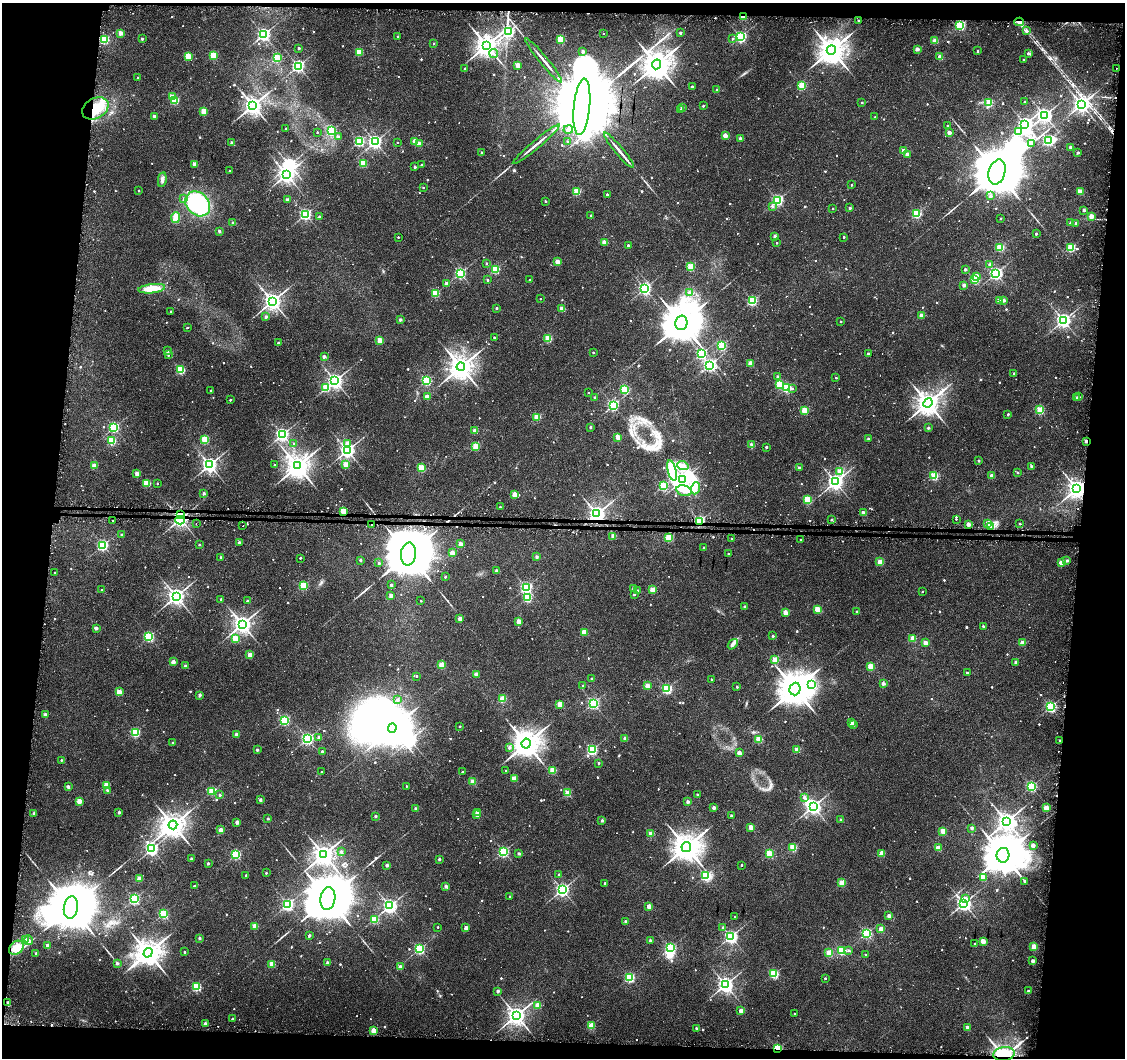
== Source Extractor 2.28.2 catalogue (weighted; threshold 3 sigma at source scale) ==
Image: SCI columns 121-4612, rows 1365-5587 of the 4662 x 5899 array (HDU 1 of 3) = the unmasked area's bounding box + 8 px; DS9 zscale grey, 4 x 4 block average (1 PNG px = mean of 4 x 4 image px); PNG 1127 x 1060 px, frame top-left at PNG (2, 3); each listed source drawn as its Kron ellipse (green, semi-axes under 4 px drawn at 4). Shown black and unused: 12% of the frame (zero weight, under 2 of 3 exposures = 3% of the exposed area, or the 3 px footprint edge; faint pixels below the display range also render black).
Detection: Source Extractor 2.28.2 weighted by HDU 2 'WHT'. Background 0.0177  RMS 0.0033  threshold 0.0147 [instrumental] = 3 sigma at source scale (4.5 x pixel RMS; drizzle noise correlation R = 1.50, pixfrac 1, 0.0396/0.0396 arcsec/px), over >= 5 px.
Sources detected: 1081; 6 too faint to see at this stretch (4 x 4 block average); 20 inside a brighter object's white glare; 25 cosmic-ray / hot-pixel residue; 8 long thin detections or spike segments (spike, bleed or trail) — neither listed nor drawn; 7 coinciding with a brighter row at this scale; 8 inside a brighter listed object's ellipse — not listed separately; of the other 1007, all 500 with FLUX_AUTO >= 3.22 (the completeness limit of this list) listed and drawn (507 fainter detections not listed), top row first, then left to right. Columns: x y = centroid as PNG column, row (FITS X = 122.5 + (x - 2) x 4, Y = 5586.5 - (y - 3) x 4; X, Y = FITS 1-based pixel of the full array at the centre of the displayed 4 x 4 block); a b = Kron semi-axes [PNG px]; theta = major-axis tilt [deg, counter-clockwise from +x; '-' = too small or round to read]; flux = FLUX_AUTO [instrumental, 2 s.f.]
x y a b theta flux
743 16 2 2 - 65
858 21 2 2 - 10
1019 22 5 3 - 8.4
960 25 2 2 - 270
509 31 2 2 - 360
1026 31 2 2 - 5.2
120 33 2 2 - 32
680 33 2 2 - 9.2
603 34 2 2 - 3.8
264 35 3 2 - 570
398 36 2 2 - 4.5
740 37 2 2 - 380
142 39 2 2 - 7.7
560 39 2 2 - 110
732 39 2 2 - 3.4
104 40 2 2 - 190
935 41 2 2 - 48
434 43 2 2 - 7.2
486 45 4 3 - 2300
299 48 2 2 - 7
917 49 2 2 - 25
831 50 5 4 - 3500
583 51 2 2 - 13
978 51 2 2 - 3.4
359 52 2 2 - 97
1028 53 2 2 - 12
494 54 4 2 - 3.2
213 55 2 2 - 100
188 56 2 2 - 95
940 57 2 2 - 47
277 58 2 2 - 180
543 60 28 2 -50 15
1024 60 2 2 - 5.3
657 64 5 4 - 4200
518 65 2 2 - 40
298 66 2 2 - 530
1116 68 2 2 - 6
465 69 2 2 - 7.4
137 77 2 2 - 4
692 86 2 2 - 10
802 86 2 2 - 130
717 90 2 2 - 7.3
172 97 2 2 - 41
175 100 2 2 - 130
862 102 2 2 - 4.3
1025 102 2 2 - 6.6
989 103 2 2 - 100
1081 104 3 3 - 1000
253 105 3 3 - 1500
703 106 2 2 - 5.5
582 107 28 8 84 63000
95 108 14 10 30 56
682 108 2 2 - 12
680 110 2 2 - 4.6
204 111 2 2 - 84
1044 115 3 2 - 780
154 116 2 2 - 11
875 117 2 2 - 3.4
1025 124 3 3 - 780
948 126 2 2 - 3.3
286 129 2 2 - 4.8
568 129 4 3 - 12
331 131 2 2 - 220
1018 131 2 2 - 25
317 132 2 2 - 3.4
949 133 2 2 - 25
725 136 2 2 - 37
338 137 2 2 - 14
740 138 2 2 - 7.9
1048 140 3 2 - 340
359 141 2 2 - 260
414 141 2 2 - 37
375 142 2 2 - 620
568 142 2 2 - 6.2
232 143 2 2 - 17
398 143 2 2 - 3.5
1031 143 2 2 - 14
419 144 2 2 - 31
536 144 30 2 40 17
1070 147 2 2 - 15
619 150 23 2 -50 15
904 151 2 2 - 41
481 152 2 2 - 3.8
1078 153 2 2 - 7.4
907 155 2 2 - 28
363 163 2 2 - 110
195 164 2 2 - 28
421 165 2 2 - 5.6
415 167 2 2 - 5.3
229 171 2 2 - 6.2
997 172 12 8 75 23000
286 174 3 3 - 1000
162 180 7 3 80 7.5
851 185 2 2 - 3.5
423 187 2 2 - 4.5
139 191 2 2 - 3.6
577 191 2 2 - 110
1080 192 2 2 - 63
607 194 2 2 - 4.2
990 196 3 3 - 4.3
184 199 2 2 - 4
287 200 2 2 - 19
777 200 2 2 - 370
545 201 2 2 - 5
198 204 14 11 -46 140
772 206 2 2 - 11
850 208 2 2 - 8.6
833 209 2 2 - 3.5
1084 210 2 2 - 13
305 214 2 2 - 410
917 214 2 2 - 180
591 215 2 2 - 4.3
1091 216 2 2 - 37
319 217 2 2 - 4.1
176 218 5 4 - 19
1001 218 2 2 - 4.2
233 223 2 2 - 13
1070 223 2 2 - 11
1076 223 2 2 - 3.8
219 231 2 2 - 11
1036 234 2 2 - 7.5
775 236 2 2 - 17
398 237 2 2 - 3.6
844 237 2 2 - 4.4
604 242 2 2 - 26
777 243 2 2 - 3.6
628 245 2 2 - 5.2
1000 247 2 2 - 120
1071 248 2 2 - 160
557 262 2 2 - 37
486 263 2 2 - 3.5
990 264 2 2 - 4.4
690 267 2 2 - 120
495 269 2 2 - 170
965 269 2 2 - 11
460 273 2 2 - 320
996 273 2 2 - 510
976 276 2 2 - 39
487 280 2 2 - 6.3
530 280 2 2 - 3.3
975 280 2 2 - 120
446 284 2 2 - 21
964 285 2 2 - 19
644 288 2 2 - 510
152 289 13 4 6 41
689 292 2 2 - 5.5
435 293 2 2 - 130
540 299 2 2 - 3.7
1000 300 2 2 - 48
1004 300 2 2 - 14
272 301 3 3 - 1300
752 301 2 2 - 220
497 308 2 2 - 9
562 309 2 2 - 52
171 312 2 2 - 5.8
921 316 2 2 - 37
266 317 2 2 - 15
400 320 2 2 - 12
1063 320 3 2 - 740
841 322 2 2 - 4.7
681 323 7 6 - 9400
187 328 2 2 - 4
494 337 2 2 - 4
548 338 2 2 - 120
380 340 2 2 - 65
278 343 2 2 - 7.7
722 345 2 2 - 180
167 351 2 2 - 16
593 352 2 2 - 3.8
701 354 2 2 - 270
868 354 2 2 - 9.6
168 355 2 2 - 3.6
324 357 2 2 - 21
750 363 2 2 - 51
710 365 2 2 - 510
461 367 4 4 - 2800
181 370 2 2 - 150
1014 373 2 2 - 8.4
777 376 2 2 - 9.5
836 378 2 2 - 4.1
335 381 3 3 - 850
426 381 2 2 - 260
780 384 2 2 - 140
326 388 2 2 - 110
787 388 2 2 - 190
792 388 2 2 - 3.3
211 390 2 2 - 4.7
624 390 2 2 - 140
588 392 2 2 - 3.3
427 397 2 2 - 37
1079 397 2 2 - 6.2
595 398 2 2 - 10
1077 398 2 2 - 12
230 400 2 2 - 3.9
928 403 5 3 - 2500
613 405 2 2 - 360
804 410 2 2 - 99
1040 410 2 2 - 140
1008 414 2 2 - 5.3
537 417 2 2 - 97
114 427 2 2 - 280
590 427 2 2 - 8.6
928 428 2 2 - 9.4
475 431 2 2 - 37
282 435 2 2 - 580
618 437 2 2 - 50
868 438 2 2 - 9.9
205 440 2 2 - 140
112 441 2 2 - 140
1086 441 2 2 - 19
347 443 2 2 - 22
294 444 2 2 - 5.7
752 445 4 3 - 4.1
476 446 2 2 - 74
766 447 2 2 - 8.3
347 450 3 3 - 840
979 461 2 2 - 8
345 464 2 2 - 41
210 465 3 3 - 900
274 465 2 2 - 5.5
94 466 2 2 - 37
297 466 4 4 - 2700
683 466 6 3 -20 7.8
1031 466 2 2 - 11
421 468 2 2 - 120
799 468 2 2 - 12
672 471 10 3 -75 18
840 472 2 2 - 76
1018 472 2 2 - 6.8
137 474 2 2 - 31
934 476 2 2 - 160
992 476 2 2 - 36
683 480 3 3 - 840
835 482 3 3 - 950
147 483 2 2 - 100
157 483 2 2 - 3.7
663 486 2 2 - 160
695 488 6 4 70 11
1077 489 3 3 - 1700
684 491 8 5 -16 16
204 493 2 2 - 13
514 494 2 2 - 42
807 500 2 2 - 150
500 507 2 2 - 4
343 511 2 2 - 81
863 513 2 2 - 18
597 514 3 3 - 1200
181 515 4 3 - 6
956 519 2 2 - 3.4
180 520 5 3 - 180
832 520 2 2 - 6.7
113 521 2 2 - 6.5
699 521 2 2 - 300
196 523 2 2 - 5.7
968 524 2 2 - 28
988 524 2 2 - 54
1020 524 2 2 - 3.7
371 525 2 2 - 3.8
243 526 2 2 - 6.1
991 527 2 2 - 47
121 535 2 2 - 6.1
613 536 2 2 - 32
669 538 2 2 - 120
732 539 2 2 - 8.2
801 540 2 2 - 4.4
239 543 2 2 - 19
460 544 2 2 - 27
103 545 2 2 - 350
199 545 2 2 - 4.5
704 548 2 2 - 6.4
452 553 2 2 - 36
728 553 2 2 - 4.5
408 554 11 7 84 22000
220 557 2 2 - 5.9
537 557 2 2 - 16
300 558 2 2 - 4.3
360 560 2 2 - 11
1067 560 2 2 - 10
880 562 2 2 - 72
1061 562 2 2 - 42
379 563 2 2 - 7.3
496 571 2 2 - 16
55 573 2 2 - 4.4
445 577 2 2 - 7.8
303 585 2 2 - 160
391 585 3 2 - 3.3
526 587 2 2 - 340
633 588 2 2 - 15
102 590 2 2 - 5.3
652 590 2 2 - 72
637 591 2 2 - 9.9
922 592 2 2 - 3.6
634 594 2 2 - 6.5
391 595 2 2 - 21
176 596 3 3 - 1200
527 598 2 2 - 160
221 599 2 2 - 4.9
247 601 2 2 - 7.9
421 601 2 2 - 4.1
745 607 2 2 - 14
817 609 2 2 - 71
785 612 2 2 - 44
857 612 2 2 - 9.8
460 619 2 2 - 27
519 622 2 2 - 45
242 624 3 3 - 1400
983 626 2 2 - 6.4
96 628 2 2 - 18
584 632 2 2 - 59
773 636 2 2 - 5.9
149 637 2 2 - 300
913 638 2 2 - 68
235 639 2 2 - 97
925 643 2 2 - 37
1022 643 2 2 - 44
733 644 6 3 50 7
250 655 2 2 - 44
775 660 2 2 - 75
173 662 2 2 - 30
1016 662 2 2 - 15
442 665 2 2 - 88
185 666 2 2 - 9
871 666 2 2 - 100
967 673 2 2 - 6.4
476 674 2 2 - 34
417 676 2 2 - 4.1
592 679 2 2 - 7.7
711 679 2 2 - 3.4
883 683 2 2 - 18
811 684 4 3 - 6.5
583 686 2 2 - 4.8
647 686 2 2 - 51
737 687 2 2 - 4.7
667 689 2 2 - 240
795 689 6 5 - 7400
119 692 2 2 - 73
200 695 2 2 - 17
502 699 2 2 - 88
397 700 2 2 - 10
593 703 2 2 - 360
560 704 2 2 - 61
1050 707 2 2 - 310
45 714 2 2 - 15
284 720 2 2 - 240
852 723 2 2 - 26
853 725 2 2 - 9.7
460 726 2 2 - 4.3
392 728 4 3 - 6500
135 732 2 2 - 200
236 735 2 2 - 22
319 737 2 2 - 12
625 738 2 2 - 25
307 739 2 2 - 420
759 739 2 2 - 99
1059 741 2 2 - 5.8
173 743 2 2 - 7
526 743 5 4 - 3700
509 748 2 2 - 5
257 750 2 2 - 9
592 750 2 2 - 290
797 750 2 2 - 56
322 752 2 2 - 8.4
739 753 2 2 - 29
61 760 2 2 - 4.5
599 763 2 2 - 7.5
506 770 2 2 - 3.3
552 770 2 2 - 70
322 772 2 2 - 3.4
462 772 2 2 - 4.3
514 778 2 2 - 36
473 782 2 2 - 47
106 785 2 2 - 68
406 786 2 2 - 3.2
1031 786 2 2 - 310
68 787 2 2 - 15
107 790 2 2 - 4.7
212 791 2 2 - 140
567 793 2 2 - 73
220 795 2 2 - 7.8
697 795 2 2 - 8.6
804 798 2 2 - 6.4
260 800 2 2 - 14
79 801 2 2 - 55
688 802 2 2 - 18
813 806 3 3 - 890
714 808 2 2 - 19
1046 808 2 2 - 76
416 809 2 2 - 18
119 812 2 2 - 13
477 812 2 2 - 15
34 813 2 2 - 12
477 814 2 2 - 33
731 815 2 2 - 8.8
375 816 2 2 - 9.9
268 819 2 2 - 9.2
602 820 2 2 - 11
841 820 2 2 - 7.1
1007 821 3 3 - 1500
237 822 2 2 - 23
173 825 4 4 - 2800
751 827 2 2 - 48
972 828 2 2 - 14
221 830 2 2 - 43
943 831 2 2 - 82
651 834 2 2 - 50
1033 845 2 2 - 25
686 847 5 4 - 3700
793 847 2 2 - 130
938 848 2 2 - 48
152 849 2 2 - 580
341 852 2 2 - 8.5
504 852 2 2 - 320
519 853 2 2 - 12
769 853 2 2 - 120
882 853 2 2 - 58
236 854 2 2 - 220
324 855 3 3 - 1800
1003 855 7 6 - 11000
191 859 2 2 - 13
439 859 2 2 - 7.5
208 863 2 2 - 9
387 865 2 2 - 14
742 865 2 2 - 6.1
266 873 2 2 - 4.3
559 874 2 2 - 4.2
246 875 2 2 - 5.5
706 876 2 2 - 270
983 877 2 2 - 62
139 879 2 2 - 39
1025 881 2 2 - 9.5
605 883 2 2 - 5.2
842 883 2 2 - 82
194 886 2 2 - 6
446 886 2 2 - 17
562 890 2 2 - 580
510 896 2 2 - 4.6
328 898 11 7 80 22000
134 899 2 2 - 290
966 899 3 2 - 15
964 903 3 2 - 810
288 904 2 2 - 400
390 906 3 2 - 640
649 906 2 2 - 38
71 907 11 7 81 22000
163 914 2 2 - 190
889 916 2 2 - 21
734 917 2 2 - 3.4
374 920 2 2 - 110
626 921 2 2 - 13
255 926 2 2 - 48
438 927 2 2 - 3.6
723 927 2 2 - 6.2
466 928 2 2 - 33
881 929 2 2 - 38
866 933 2 2 - 270
309 936 3 2 - 3.4
731 936 2 2 - 520
200 938 2 2 - 10
26 940 2 2 - 33
29 940 5 4 - 5.8
650 940 2 2 - 9
983 941 2 2 - 44
975 944 2 2 - 7.6
47 945 3 2 - 3.7
1034 947 2 2 - 70
16 948 8 6 42 31
670 948 2 2 - 340
420 949 2 2 - 280
841 951 2 2 - 200
849 951 2 2 - 3.7
185 952 2 2 - 4.6
36 953 2 2 - 6.4
148 953 5 4 - 3600
829 953 2 2 - 100
865 955 2 2 - 3.2
1033 961 2 2 - 18
117 963 2 2 - 10
327 963 2 2 - 16
272 964 2 2 - 58
400 967 2 2 - 25
774 974 2 2 - 210
629 977 2 2 - 240
825 978 2 2 - 5.5
725 985 3 3 - 940
197 987 2 2 - 200
498 991 2 2 - 13
1028 991 2 2 - 6.5
8 1003 2 2 - 15
538 1005 2 2 - 63
741 1011 2 2 - 37
794 1014 2 2 - 6.4
516 1015 3 3 - 1500
232 1019 2 2 - 7.4
205 1024 2 2 - 16
591 1026 2 2 - 99
696 1028 2 2 - 9
967 1028 2 2 - 25
373 1030 2 2 - 50
778 1048 2 2 - 120
1004 1054 11 7 10 250
Overlapping masked pixels (flux is a lower limit): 14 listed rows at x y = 743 16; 1019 22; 95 108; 1086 441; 1077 489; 343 511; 597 514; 181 515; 180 520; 113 521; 699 521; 371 525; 778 1048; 1004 1054
Diffuse or blended objects may show on this block-average render without a row.